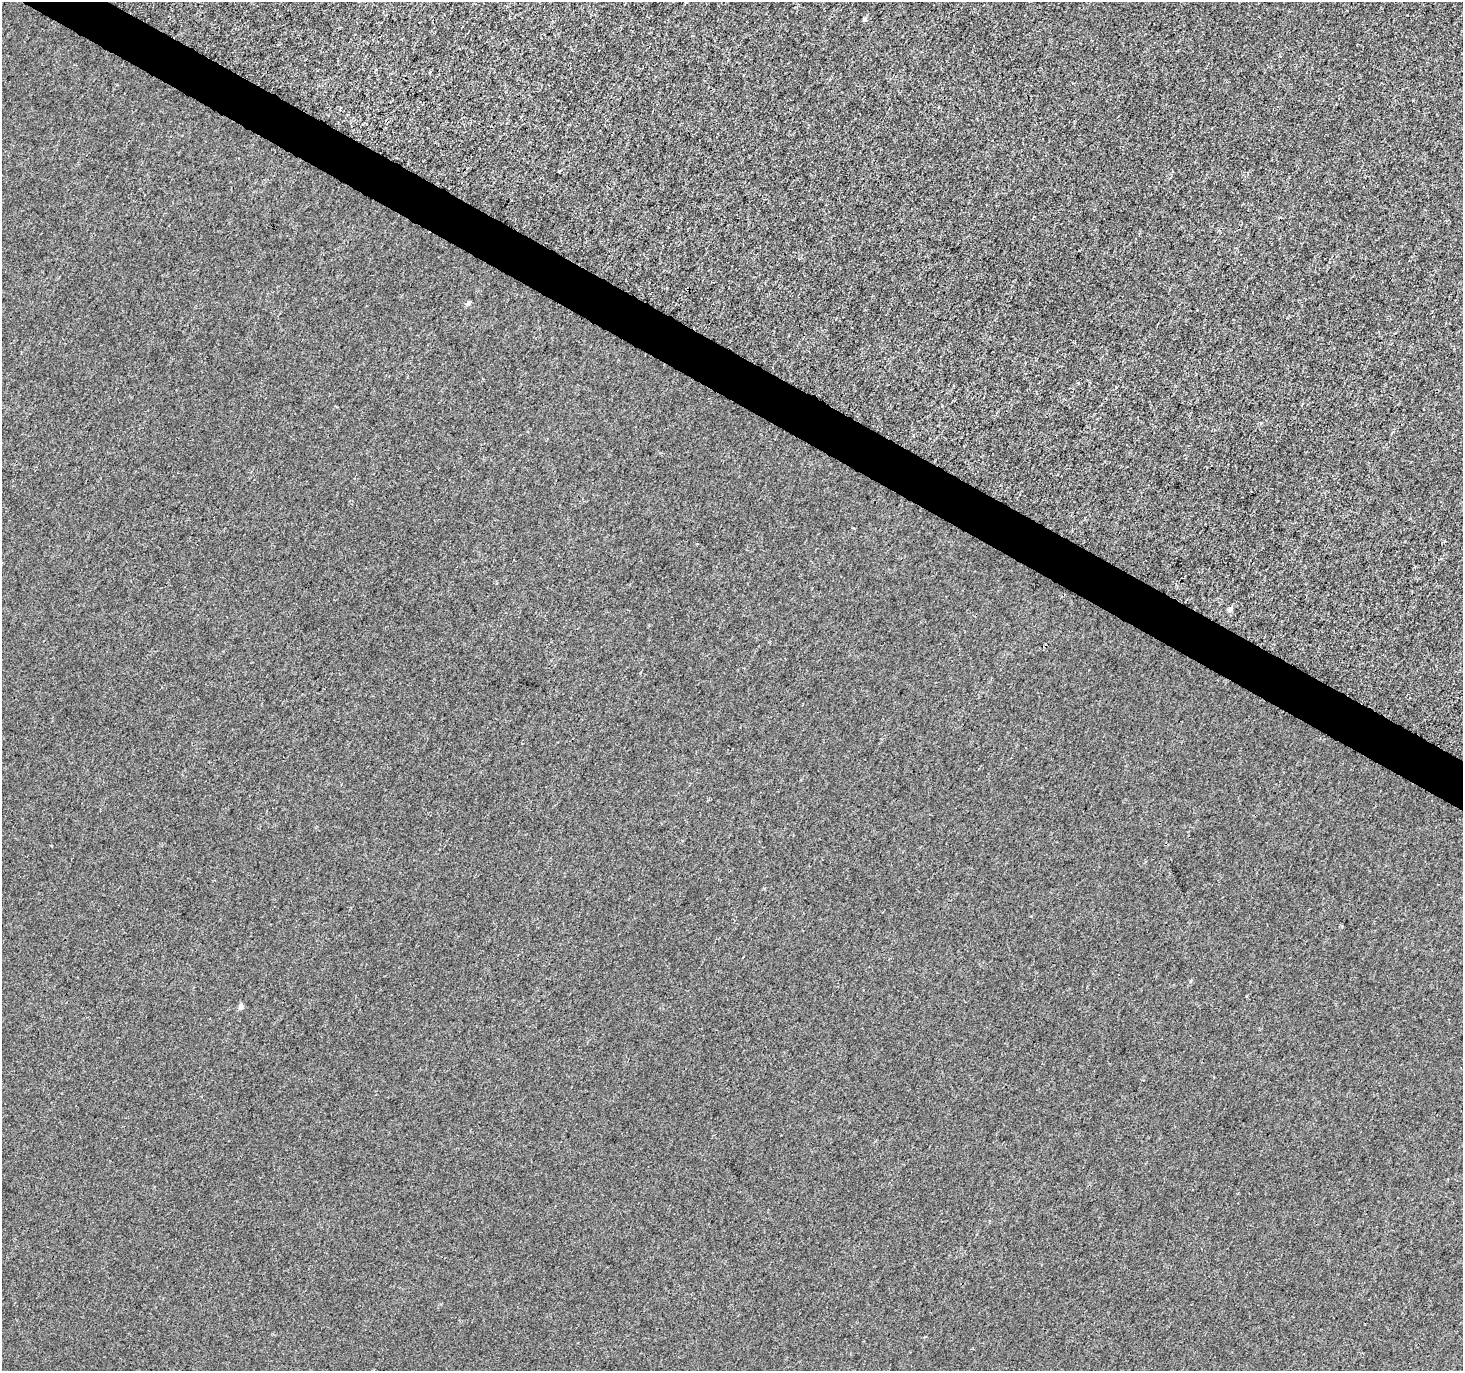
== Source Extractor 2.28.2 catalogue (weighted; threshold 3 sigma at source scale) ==
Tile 11 of 4 x 4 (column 3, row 3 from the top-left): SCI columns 2922-4382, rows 1565-2933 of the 5855 x 5932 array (HDU 1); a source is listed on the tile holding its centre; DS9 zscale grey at full resolution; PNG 1465 x 1373 px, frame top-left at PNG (2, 2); no overlay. Shown black and unused: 3% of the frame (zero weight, under 3 of 4 exposures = <1% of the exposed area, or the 3 px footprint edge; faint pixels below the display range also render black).
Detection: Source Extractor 2.28.2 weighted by HDU 2 'WHT'; one run over the whole footprint, this tile lists its part. Background 1.56e-04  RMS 0.0024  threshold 0.0106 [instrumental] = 3 sigma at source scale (4.5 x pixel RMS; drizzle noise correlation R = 1.50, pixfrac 1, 0.0396/0.0396 arcsec/px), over >= 5 px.
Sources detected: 5; all 5 listed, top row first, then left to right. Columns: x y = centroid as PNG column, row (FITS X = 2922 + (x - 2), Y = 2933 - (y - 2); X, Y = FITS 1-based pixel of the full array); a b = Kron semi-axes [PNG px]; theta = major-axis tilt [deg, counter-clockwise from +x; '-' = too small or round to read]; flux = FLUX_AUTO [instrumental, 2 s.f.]
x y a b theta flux
865 19 5 4 - 0.56
469 303 6 5 - 0.59
1230 609 6 5 - 0.88
1191 981 6 3 70 0.27
241 1007 5 5 - 1.3